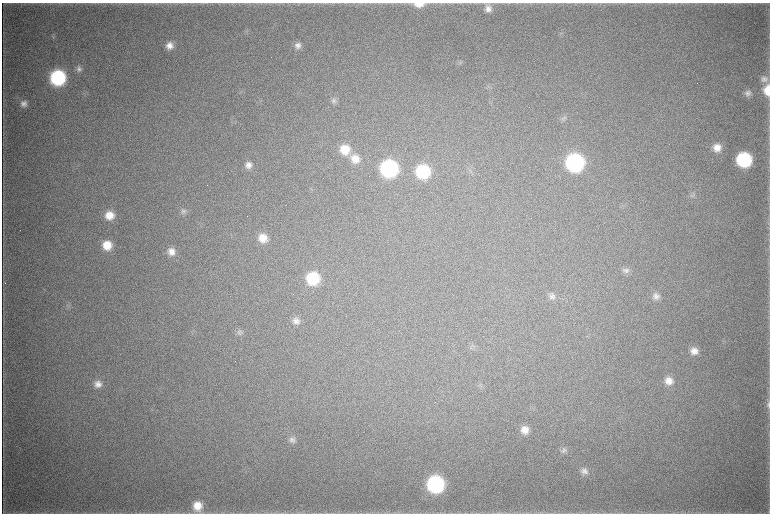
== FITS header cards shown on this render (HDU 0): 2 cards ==
NAXIS1  =                 1536 / length of data axis 1
NAXIS2  =                 1023 / length of data axis 2

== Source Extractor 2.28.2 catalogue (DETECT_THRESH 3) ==
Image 1536 x 1023 px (HDU 0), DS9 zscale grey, zoomed out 1/2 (1 PNG px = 2 x 2 image px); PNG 772 x 516 px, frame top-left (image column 1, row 1022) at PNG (2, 3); no overlay
Background 4390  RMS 38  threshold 113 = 3 sigma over >= 5 px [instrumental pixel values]
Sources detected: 48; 3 cannot appear on this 1/2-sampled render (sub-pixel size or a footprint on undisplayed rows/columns) and are not listed; the other 45 listed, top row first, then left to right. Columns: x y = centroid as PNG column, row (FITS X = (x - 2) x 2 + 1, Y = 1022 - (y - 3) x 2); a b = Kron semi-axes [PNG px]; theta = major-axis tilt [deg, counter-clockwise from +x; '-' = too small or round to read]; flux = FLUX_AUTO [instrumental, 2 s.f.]
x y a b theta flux
419 4 13 6 0 9.6e+04
488 9 10 9 - 6.0e+04
54 37 4 2 - 8.3e+03
298 45 8 8 - 4.8e+04
170 46 8 8 - 6.4e+04
461 62 5 4 - 1.4e+04
79 69 8 7 - 3.4e+04
58 78 10 10 - 1.1e+06
764 79 9 8 - 4.1e+04
767 90 11 7 -87 1.4e+05
747 93 8 7 - 3.4e+04
334 100 8 8 - 3.3e+04
24 104 8 8 - 4.2e+04
562 119 8 4 -84 1.7e+04
717 148 10 10 - 9.2e+04
345 149 12 11 - 1.7e+05
355 159 12 11 - 1.2e+05
744 160 10 10 - 9.0e+05
575 162 11 11 - 1.8e+06
248 165 10 9 - 5.6e+04
389 168 11 11 - 1.4e+06
423 171 10 10 - 6.2e+05
693 195 8 7 - 2.8e+04
183 211 8 7 - 2.9e+04
109 215 10 9 - 1.2e+05
263 238 10 9 - 1.1e+05
107 245 9 9 - 1.5e+05
171 252 10 9 - 7.5e+04
626 270 9 8 - 3.6e+04
313 278 10 10 - 4.5e+05
552 296 9 8 - 3.5e+04
656 296 10 9 - 4.8e+04
296 321 10 9 - 4.8e+04
239 332 9 6 85 2.3e+04
694 351 9 8 - 6.8e+04
669 381 10 10 - 8.5e+04
98 384 10 9 - 6.0e+04
768 404 14 5 90 3.1e+04
525 430 9 9 - 8.2e+04
292 440 10 8 9 3.9e+04
564 450 9 7 7 3.2e+04
584 471 10 9 - 4.6e+04
436 484 11 11 - 1.4e+06
197 506 12 11 - 1.4e+05
251 513 4 2 - 6.0e+03
At the frame edge (FLAGS 8, measured only in part): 5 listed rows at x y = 419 4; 767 90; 768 404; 197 506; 251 513
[3 sub-pixel or undisplayed-footprint detections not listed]